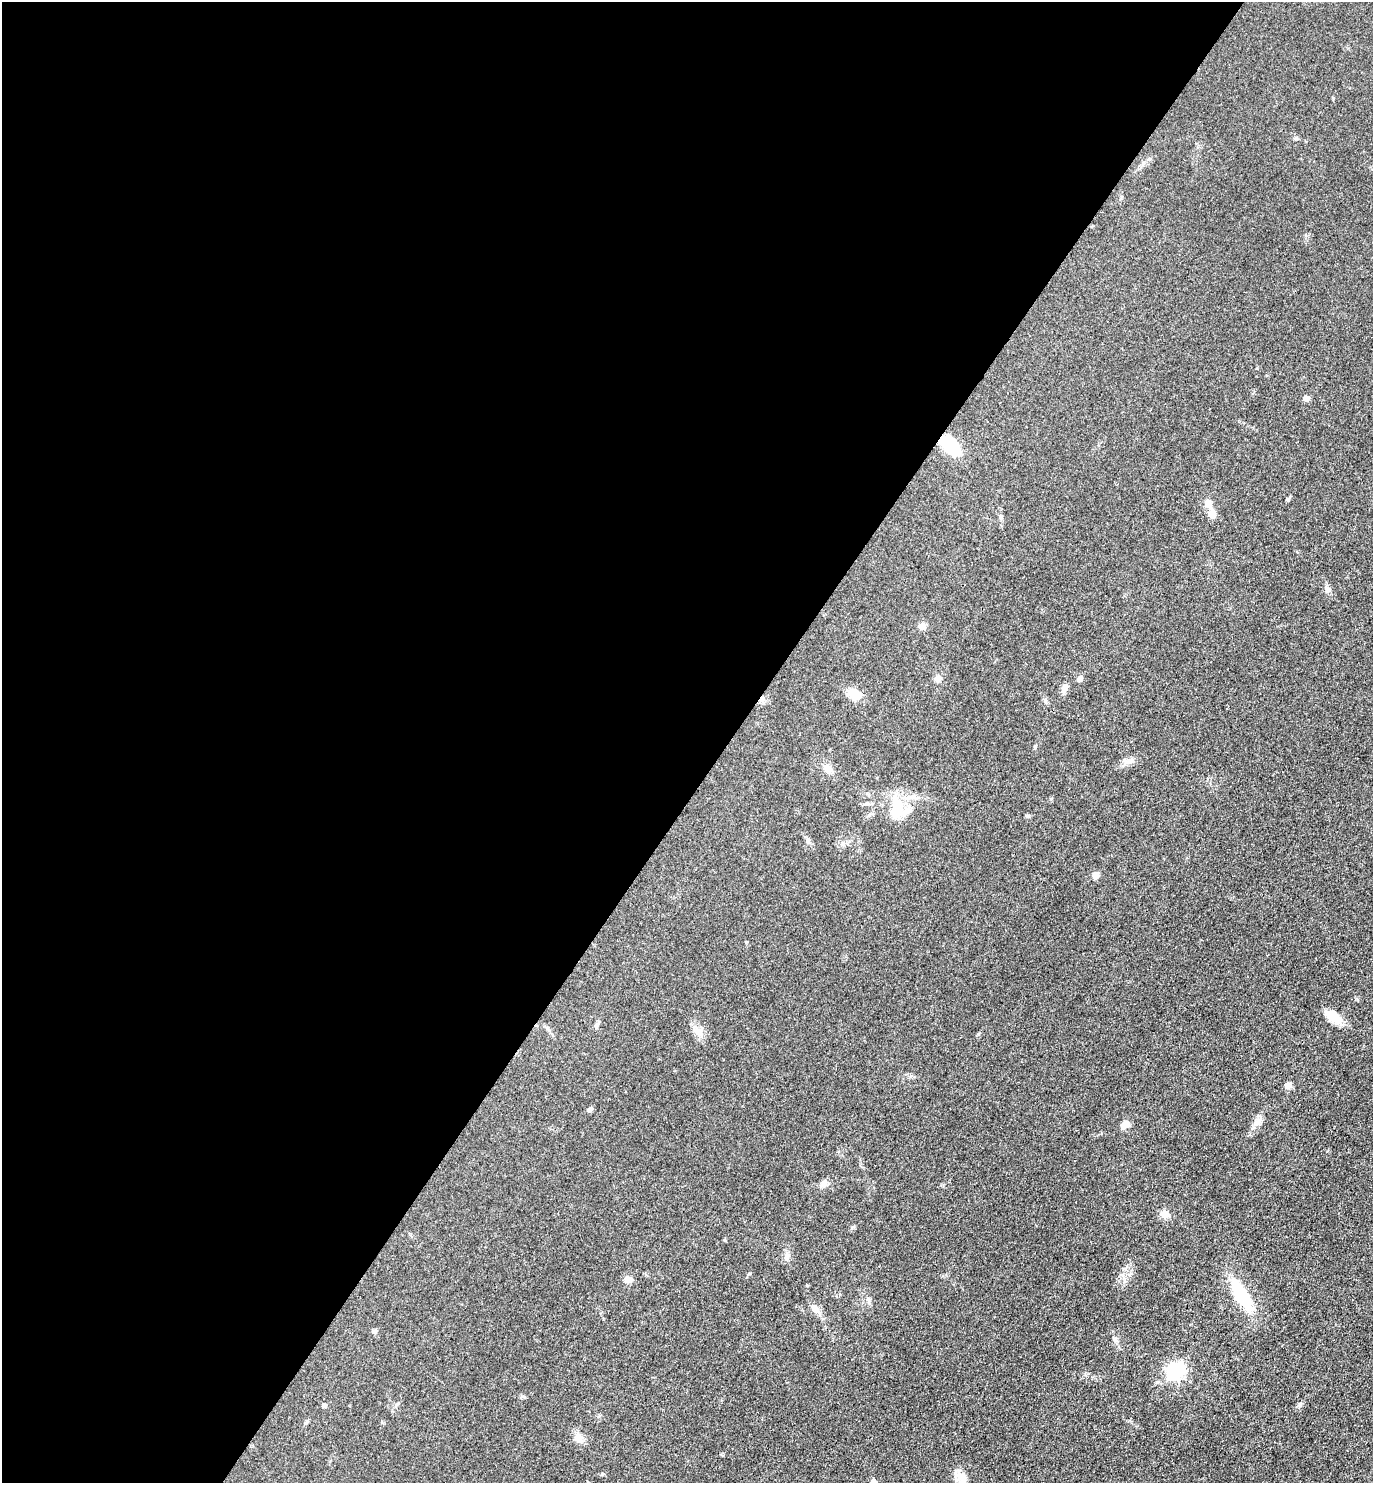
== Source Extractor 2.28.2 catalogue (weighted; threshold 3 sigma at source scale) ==
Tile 5 of 4 x 4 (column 1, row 2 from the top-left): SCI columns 304-1674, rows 2973-4453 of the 5948 x 5943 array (HDU 1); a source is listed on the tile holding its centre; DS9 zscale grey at full resolution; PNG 1375 x 1485 px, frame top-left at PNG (2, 2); no overlay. Shown black and unused: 53% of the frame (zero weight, under 3 of 4 exposures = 1% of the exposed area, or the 3 px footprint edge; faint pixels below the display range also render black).
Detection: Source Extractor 2.28.2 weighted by HDU 2 'WHT'; one run over the whole footprint, this tile lists its part. Background 0.0754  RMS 0.0071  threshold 0.0319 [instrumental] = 3 sigma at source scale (4.5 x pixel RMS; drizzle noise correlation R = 1.50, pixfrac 1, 0.05/0.05 arcsec/px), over >= 5 px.
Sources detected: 47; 4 inside a brighter object's white glare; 1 cosmic-ray / hot-pixel residue — not listed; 1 inside a brighter listed object's ellipse — not listed separately; the other 41 listed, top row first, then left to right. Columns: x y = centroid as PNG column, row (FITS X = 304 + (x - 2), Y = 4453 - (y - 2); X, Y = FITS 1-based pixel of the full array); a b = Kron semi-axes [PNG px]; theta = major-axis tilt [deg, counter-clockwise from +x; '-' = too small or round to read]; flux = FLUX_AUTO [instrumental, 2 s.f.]
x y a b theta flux
1306 398 5 4 - 5.7
950 445 23 14 -44 28
1288 499 6 4 47 1
1208 503 9 8 - 5
1212 514 11 9 -78 4.3
1000 517 6 6 - 1.3
1327 589 9 5 5 1.8
922 626 9 8 - 3.6
938 678 8 7 - 3.4
1079 678 8 6 54 2.3
1064 688 10 6 75 4
854 694 15 10 -13 11
1128 761 15 6 27 3.8
827 769 12 7 -68 3.7
867 804 8 4 9 1.5
897 808 30 17 90 21
1027 816 6 4 15 1.2
1095 875 7 6 - 4.5
1332 1016 21 13 -43 10
597 1026 11 4 62 1.7
698 1032 15 9 -42 5.6
978 1034 6 4 88 0.77
1288 1085 7 4 0 1.8
590 1110 7 5 34 1.9
1257 1122 14 8 46 4.6
1125 1125 11 7 39 5.2
823 1184 10 8 45 3.1
1164 1214 9 9 - 5.3
787 1256 12 6 81 2.7
628 1279 10 7 3 4.5
1240 1295 27 21 -63 22
868 1299 8 6 -74 1.8
815 1309 11 8 -42 5.1
375 1331 7 6 - 1.6
1115 1339 6 5 - 1.4
1175 1370 7 6 - 210
1300 1404 7 5 44 1.4
324 1406 5 4 - 1.8
579 1438 12 11 - 5.5
960 1476 18 10 -13 6.6
873 1482 7 6 - 3.1
Overlapping masked pixels (flux is a lower limit): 1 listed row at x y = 950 445
Isophote crosses this tile's border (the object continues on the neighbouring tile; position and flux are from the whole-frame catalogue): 2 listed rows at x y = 960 1476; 873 1482
Unlisted compact peaks at least as high as the median listed source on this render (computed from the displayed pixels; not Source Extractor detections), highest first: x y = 1121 1275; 853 1227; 1035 747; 522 1396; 750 1273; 1333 98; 1296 138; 725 1240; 602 1474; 1357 999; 807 1285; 1085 1374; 808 839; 746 942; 1327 1151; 1051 799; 1257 368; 1045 701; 1122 197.